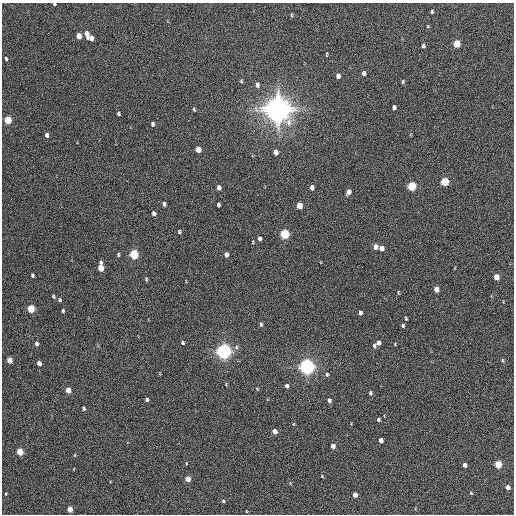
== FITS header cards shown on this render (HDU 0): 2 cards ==
NAXIS1  =                  512 / Axis length
NAXIS2  =                  512 / Axis length

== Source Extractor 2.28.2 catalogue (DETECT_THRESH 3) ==
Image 512 x 512 px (HDU 0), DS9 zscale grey, 1 PNG px = 1 image px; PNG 516 x 516 px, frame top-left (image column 1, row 512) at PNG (2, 3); no overlay
Background 219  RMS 14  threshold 43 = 3 sigma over >= 5 px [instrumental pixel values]
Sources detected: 90; all 90 listed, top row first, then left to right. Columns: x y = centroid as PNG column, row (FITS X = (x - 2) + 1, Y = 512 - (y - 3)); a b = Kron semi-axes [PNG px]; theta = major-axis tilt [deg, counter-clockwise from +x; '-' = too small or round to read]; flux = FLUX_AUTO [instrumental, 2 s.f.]
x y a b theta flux
54 4 3 3 - 1.2e+03
432 12 4 3 - 1.5e+03
291 15 5 3 - 1.1e+03
87 34 8 4 -80 7.1e+03
79 36 5 4 - 9.5e+03
91 38 5 4 - 5.3e+03
457 44 5 4 - 2.8e+04
423 46 5 3 - 1.7e+03
326 54 6 3 89 9.2e+02
6 59 4 3 - 1.5e+03
363 73 5 4 - 3.0e+03
338 76 5 4 - 4.4e+03
241 81 4 4 - 1.0e+03
403 82 5 4 - 1.2e+03
257 85 6 5 - 3.1e+03
394 107 4 4 - 2.8e+03
278 109 8 8 - 1.6e+06
194 110 5 3 - 1.0e+03
118 114 4 3 - 1.5e+03
8 120 5 4 - 2.8e+04
152 124 4 3 - 1.9e+03
47 135 5 4 - 3.0e+03
198 149 5 4 - 1.1e+04
275 152 5 4 - 5.8e+03
445 182 5 5 - 3.9e+04
411 186 5 5 - 5.7e+04
219 187 5 4 - 3.7e+03
312 187 5 4 - 3.5e+03
349 192 5 4 - 4.5e+03
164 204 5 3 - 2.0e+03
218 205 4 3 - 1.9e+03
299 205 5 4 - 1.4e+04
153 213 5 3 - 2.7e+03
179 232 4 3 - 1.4e+03
284 234 5 5 - 6.2e+04
259 239 5 3 - 2.5e+03
253 242 5 3 - 8.9e+02
375 247 5 4 - 6.1e+03
381 248 5 4 - 6.3e+03
118 254 5 4 - 1.3e+03
134 254 5 5 - 6.3e+04
226 255 5 4 - 4.3e+03
101 268 7 4 -86 1.9e+04
32 275 4 3 - 1.6e+03
496 277 5 4 - 1.2e+04
146 279 5 3 - 1.2e+03
436 289 5 4 - 7.8e+03
398 292 5 3 - 8.0e+02
53 296 4 3 - 1.4e+03
59 300 5 5 - 1.6e+03
31 309 5 4 - 3.2e+04
63 311 4 3 - 1.4e+03
360 313 4 4 - 2.6e+03
406 318 4 3 - 9.7e+02
261 324 6 4 -88 1.6e+03
403 326 3 3 - 1.4e+03
36 343 5 4 - 2.6e+03
183 343 5 4 - 1.4e+03
378 343 4 4 - 3.8e+03
374 346 6 4 79 1.7e+03
236 347 6 5 - 2.1e+03
223 351 6 5 - 4.7e+05
9 360 5 4 - 1.1e+04
502 360 4 4 - 1.2e+03
39 363 4 4 - 5.8e+03
307 367 6 5 - 5.3e+05
327 374 6 5 - 1.5e+03
287 386 4 4 - 2.8e+03
68 390 5 4 - 1.2e+04
370 393 5 3 - 1.7e+03
147 399 4 4 - 2.3e+03
329 400 5 4 - 3.1e+03
83 408 4 3 - 1.7e+03
378 420 4 3 - 1.7e+03
275 431 5 4 - 6.6e+03
381 440 4 4 - 4.6e+03
333 446 4 4 - 5.8e+03
20 452 5 4 - 2.5e+04
186 463 4 2 - 6.1e+02
498 464 5 4 - 3.1e+04
465 465 4 4 - 4.4e+03
322 476 4 4 - 8.8e+02
188 479 4 4 - 1.0e+04
508 487 4 4 - 7.2e+03
471 493 4 3 - 8.0e+02
6 494 3 3 - 8.8e+02
355 495 4 4 - 5.8e+03
223 501 4 4 - 1.4e+03
70 509 4 4 - 1.2e+04
246 511 4 3 - 7.2e+02
At the frame edge (FLAGS 8, measured only in part): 1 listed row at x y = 54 4